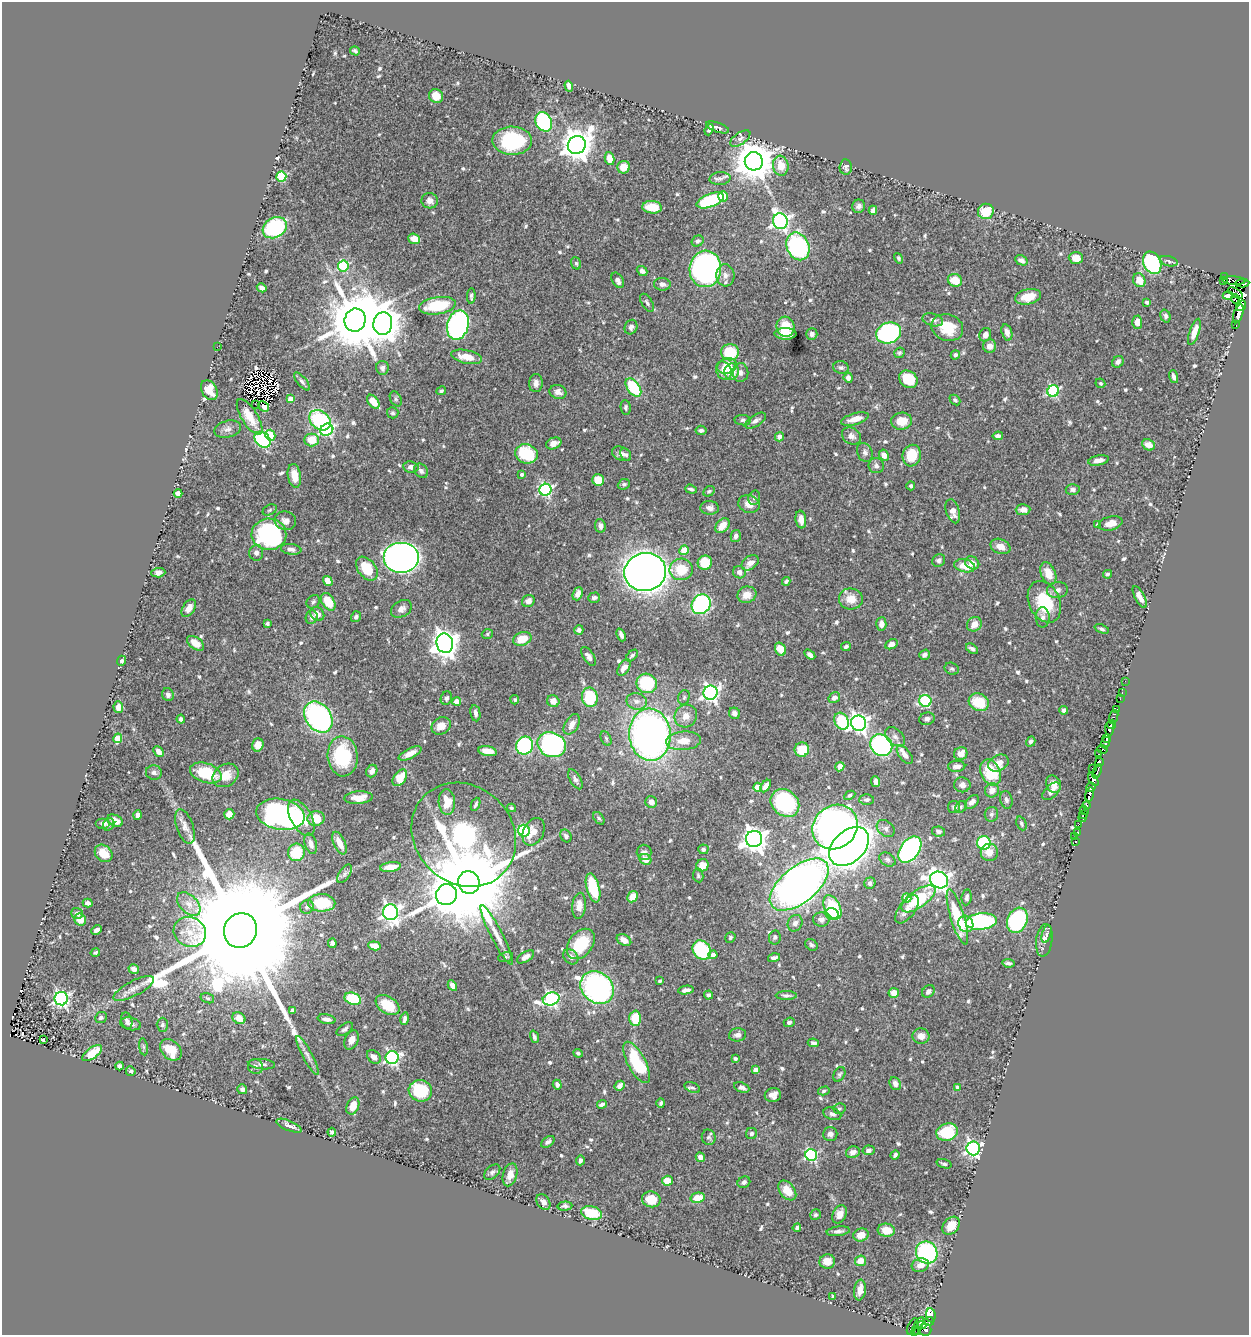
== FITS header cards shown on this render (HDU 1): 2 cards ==
NAXIS1  =                 1247
NAXIS2  =                 1333

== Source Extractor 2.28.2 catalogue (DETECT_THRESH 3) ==
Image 1247 x 1333 px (HDU 1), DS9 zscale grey, 1 PNG px = 1 image px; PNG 1251 x 1337 px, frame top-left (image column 1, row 1333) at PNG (2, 2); each listed source drawn as its Kron ellipse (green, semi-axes under 4 px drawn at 4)
Background 0.714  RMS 0.015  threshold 0.0449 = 3 sigma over >= 5 px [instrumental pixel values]
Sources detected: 708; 4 with non-positive FLUX_AUTO (blend fragments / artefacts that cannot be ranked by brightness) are neither listed nor drawn; of the other 704, the 500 brightest by FLUX_AUTO listed and drawn (204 fainter detections omitted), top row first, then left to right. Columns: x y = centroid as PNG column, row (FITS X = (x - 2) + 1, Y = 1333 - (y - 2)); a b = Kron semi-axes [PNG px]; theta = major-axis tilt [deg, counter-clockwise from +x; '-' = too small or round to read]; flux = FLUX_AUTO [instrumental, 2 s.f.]
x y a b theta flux
355 51 5 3 - 2.1
569 86 5 4 - 5.4
436 96 7 7 - 13
544 122 10 8 -64 130
718 127 12 4 -20 2.9
709 129 6 3 69 3.2
740 139 11 6 34 3.9
512 141 20 14 -1 100
577 145 9 8 - 1600
610 158 6 4 -78 13
754 161 9 9 - 3200
781 166 10 8 -82 16
624 167 6 6 - 10
846 167 7 6 - 3.1
281 176 5 5 - 62
720 178 10 6 5 3.5
723 196 5 5 - 13
710 200 14 6 21 75
430 201 8 7 - 5.5
859 206 7 6 - 3.7
652 207 10 6 -4 19
873 210 4 4 - 4.2
986 211 8 7 - 24
780 221 8 7 - 320
275 228 13 10 30 94
414 239 6 5 - 12
698 241 6 5 - 3.1
798 246 14 11 -67 130
898 258 5 4 - 1.9
1076 258 7 6 - 12
1021 260 6 4 -29 4.4
1169 261 9 5 -16 2.4
576 263 6 5 - 1.9
1152 263 12 8 -63 130
343 266 5 5 - 81
705 269 18 16 85 450
642 271 6 4 -40 4.4
725 275 11 9 -85 6.2
1224 277 4 2 - 14
618 280 8 5 -62 5
955 280 7 6 - 19
1139 280 7 6 - 12
1223 280 2 2 - 29
1234 281 11 3 -4 32
1242 283 7 3 3 39
662 284 8 6 -4 4.7
262 288 5 4 - 4.4
1235 293 8 3 -31 35
471 296 8 3 89 2.7
1228 296 5 3 - 3.8
1028 297 13 7 13 18
1235 299 5 3 - 18
1147 302 4 3 - 2.4
647 303 10 5 -58 2.9
437 306 18 8 9 52
1241 306 5 4 - 220
1238 314 10 4 72 460
1166 316 6 5 - 2.6
355 320 11 10 - 8100
933 320 10 6 -15 5
1137 322 6 5 - 8.6
383 324 11 9 81 2300
458 325 15 10 75 220
1236 325 4 3 - 18
631 327 7 6 - 4
786 327 10 9 - 23
947 327 16 13 -21 29
1007 332 8 5 -74 5.8
1194 332 14 5 71 9.8
889 333 13 10 23 190
785 334 11 5 -3 16
812 334 6 5 - 3.5
985 335 7 5 68 6.2
990 346 6 6 - 6.9
217 347 3 2 - 7.3
730 352 9 8 - 41
899 353 5 5 - 1.8
955 355 5 4 - 3.9
466 357 15 6 -12 16
1118 362 6 5 - 4
727 366 10 7 21 12
841 367 8 6 -12 2.8
382 368 7 6 - 3.8
724 371 9 7 -64 11
731 371 8 7 - 20
740 373 9 8 - 4.4
1174 377 6 3 -74 3.5
848 378 5 4 - 4.9
908 379 9 8 - 34
302 381 11 4 -49 2.9
536 383 9 7 88 5.4
1100 383 5 4 - 1.8
633 387 10 6 -53 56
209 390 11 7 -59 16
441 391 5 3 - 2.2
1053 391 6 5 - 110
558 392 8 7 - 5.1
290 399 4 4 - 8.1
396 399 8 5 -61 2
955 400 6 4 -44 2
373 402 8 5 -53 17
255 404 2 2 - 2.8
264 407 6 4 -44 3.4
626 408 7 5 -85 2.2
393 413 6 5 - 1.9
250 417 20 8 -58 21
855 419 14 5 16 12
320 420 12 9 -39 86
743 420 8 5 -5 2.6
756 421 11 5 34 4.9
902 421 10 8 9 16
228 429 14 8 15 5.7
327 430 7 6 - 130
701 430 5 4 - 2.7
270 435 5 5 - 28
851 436 10 8 -32 5.4
998 436 5 4 - 4
779 437 4 4 - 5.7
263 440 9 7 -43 94
312 440 7 6 - 19
554 443 8 5 22 8.1
1148 445 6 5 - 8.8
865 452 10 7 -66 3.6
526 454 11 9 -15 59
621 454 10 6 -21 5.3
626 454 7 5 -59 2.3
884 455 6 4 -60 6.9
912 456 11 9 73 27
1099 460 10 5 12 8
876 466 7 7 - 3.4
411 467 8 5 -7 5
421 471 8 6 -48 3.7
522 474 3 3 - 2.4
294 476 12 6 -81 15
598 480 6 5 - 25
624 484 6 5 - 2.2
911 486 4 4 - 2.2
691 489 6 3 -20 2.1
1073 489 7 5 -2 2.9
545 490 6 6 - 170
709 491 6 4 29 2.3
178 493 4 4 - 12
754 498 7 5 75 2.4
749 504 11 8 -16 9.4
710 508 9 7 -3 5.5
270 510 7 5 28 2.1
1023 510 7 5 3 7.5
953 511 12 6 -72 9
801 520 9 5 -82 7.6
285 521 11 9 -5 6.5
1111 523 12 7 13 8.7
1097 525 4 3 - 2.6
600 526 7 5 -82 4.3
722 526 8 6 47 15
269 534 17 15 -1 180
736 536 6 5 - 3.9
1000 546 10 7 -23 8.2
291 549 10 5 -8 4.5
684 550 5 4 - 25
256 553 8 7 - 4
401 558 18 15 0 500
939 560 7 6 - 3.9
705 563 7 7 - 28
750 563 9 6 35 8.9
972 563 7 6 - 7.1
965 566 11 6 -12 15
367 569 13 9 -52 30
681 569 11 11 - 27
645 572 21 19 13 1000
739 572 6 6 - 4.9
158 573 7 5 3 4.1
1048 573 12 7 -68 16
1108 574 5 3 - 2.1
328 581 5 4 - 12
786 581 4 3 - 2.6
1057 590 10 8 7 4.8
578 594 7 5 68 6
747 595 9 8 - 11
1140 597 12 5 -62 6.4
594 598 6 5 - 3.1
851 599 12 10 -6 14
528 601 6 6 - 5.4
313 602 7 6 - 2.4
328 602 9 6 -58 25
1044 602 22 15 -65 47
701 604 10 9 - 160
189 608 9 6 56 7.4
401 609 11 8 30 5.7
317 614 7 6 - 8.9
312 617 7 6 - 3.2
356 617 6 4 55 2.9
1043 617 10 7 -89 4.3
267 624 4 3 - 2.7
881 624 7 5 86 6
974 624 8 6 42 11
1102 629 7 4 -21 2.1
579 630 5 4 - 3.3
487 634 6 4 19 1.9
621 635 6 3 -67 3.4
522 639 9 6 18 20
196 643 10 6 -37 13
445 643 10 8 -77 1100
891 644 6 4 26 5.5
846 647 5 4 - 2.6
780 649 7 5 -60 13
972 649 7 4 -34 3.6
810 655 6 4 -32 4.4
925 655 6 4 36 3.4
588 656 10 5 -55 4.1
632 656 7 4 43 2.3
121 661 5 4 - 2.2
624 667 9 5 55 8.3
952 669 7 6 - 2.1
1125 681 2 2 - 2.5
647 683 10 9 - 64
710 693 7 7 - 350
1122 693 3 2 - 2.3
168 695 6 5 - 3.4
590 697 10 7 -80 56
684 697 7 5 73 2.3
446 698 7 5 68 2.2
834 698 6 5 - 4.3
1120 699 2 2 - 3.1
515 700 4 4 - 1.9
457 701 4 4 - 15
553 701 6 6 - 7.8
637 701 10 8 -12 6.2
925 701 6 6 - 93
979 702 10 8 -25 34
118 707 6 5 - 9
1116 709 3 2 - 2.2
1064 710 4 4 - 2.6
475 713 8 5 -80 3.7
735 713 6 5 - 4.6
686 716 12 11 - 11
318 717 17 12 -54 230
1113 717 7 3 68 18
181 719 4 4 - 3.5
927 719 8 6 18 3.6
842 721 9 6 -61 57
859 723 7 7 - 460
572 724 11 6 60 8.7
1111 724 5 3 - 74
441 726 10 8 32 10
1110 728 7 3 86 120
650 735 26 21 -86 560
895 737 11 7 -42 4.8
118 738 5 4 - 31
606 738 8 5 -63 1.9
1107 738 4 3 - 240
683 741 17 9 5 17
1031 741 5 4 - 2.4
1106 743 6 3 72 99
258 745 6 5 - 10
552 745 14 12 -24 310
881 745 11 10 - 240
525 746 9 8 - 110
1103 749 5 3 - 13
802 750 7 7 - 31
487 751 9 5 -10 12
159 752 6 4 -47 4.6
410 753 12 5 27 7.8
961 754 7 6 - 9.9
1099 754 4 3 - 18
905 755 11 5 -53 6.3
343 756 20 15 -86 61
1099 762 4 3 - 120
998 763 11 7 26 11
957 766 9 5 3 5.5
840 767 5 4 - 10
1092 768 2 2 - 7.6
372 771 6 5 - 5
1097 771 7 3 70 28
154 772 8 7 - 3.5
991 772 13 9 -64 45
206 773 16 9 -18 42
226 775 14 11 33 17
400 778 9 6 53 21
575 779 11 5 -60 3.6
1093 780 7 3 -59 28
876 782 5 4 - 4.3
1053 784 9 7 -63 6.9
962 785 8 7 - 5.1
766 786 7 4 52 6.6
758 787 4 4 - 27
1091 787 5 4 - 50
992 790 7 7 - 8.2
1051 791 11 6 43 6.8
1089 794 7 4 76 260
850 795 6 4 28 2.2
358 798 14 6 5 14
867 800 7 5 2 3.2
1006 800 9 6 -74 3.1
447 802 13 8 -85 20
651 802 6 5 - 5.8
972 802 8 5 42 5.6
785 803 15 12 -40 110
476 804 7 3 67 2.1
1087 805 4 3 - 50
954 807 6 6 - 2.9
961 807 6 5 - 1.8
511 808 4 4 - 1.8
1084 810 5 3 - 54
229 814 5 5 - 8.5
280 814 24 15 -11 260
991 814 7 6 - 2.6
1083 814 3 3 - 55
138 815 5 4 - 5.1
1083 817 4 3 - 37
301 818 20 10 -60 26
316 818 8 7 - 25
599 818 7 4 -53 1.8
115 821 8 5 -25 8.4
103 823 7 5 0 4.2
1021 823 7 4 -67 2
108 824 6 5 - 2.4
1078 825 3 2 - 10
185 827 18 8 -71 7.7
835 827 24 21 41 950
886 829 10 7 -40 4.6
524 831 6 5 - 110
939 831 7 5 -9 3.2
533 832 14 10 64 9.3
1078 832 3 3 - 54
464 835 55 48 -44 420
566 836 6 5 - 2.7
1075 836 3 2 - 1.9
754 839 8 8 - 930
1075 842 3 3 - 6.6
339 843 12 5 -65 13
984 843 7 6 - 65
311 844 10 6 -73 7.3
849 846 23 15 43 750
703 849 5 5 - 2.6
910 850 15 9 54 280
296 852 9 8 - 38
644 852 7 7 - 3.5
989 852 8 8 - 11
104 853 10 7 -43 13
645 859 6 5 - 12
887 859 9 6 -32 3.1
702 865 6 6 - 13
391 867 10 4 8 17
344 874 10 5 56 3.2
698 875 7 5 -82 2.1
939 880 9 8 - 530
469 882 11 10 - 23000
870 883 6 5 - 3.7
799 885 35 18 39 940
593 888 15 6 -75 46
446 895 11 10 - 1400
632 897 6 5 - 13
967 897 8 5 83 3
907 898 5 4 - 14
918 899 20 8 35 57
88 903 5 4 - 3.8
322 903 14 8 -2 31
189 904 14 8 -46 9.2
579 906 13 6 84 9.9
307 907 7 6 - 3
832 907 13 7 -62 87
907 909 16 8 53 7.8
390 912 8 7 - 390
77 913 6 5 - 4.4
832 914 7 5 -26 18
957 917 29 7 -73 51
821 919 8 7 - 4.5
80 920 6 5 - 11
1017 920 13 10 65 130
981 921 15 8 5 120
795 923 8 7 - 4.9
966 924 8 7 - 14
97 930 5 3 - 4.3
240 931 17 16 - 80000
190 932 16 14 -23 17
1047 934 9 4 74 2.5
497 935 33 6 -63 13
730 937 5 5 - 1.9
775 937 7 6 - 2.3
624 940 8 5 -29 8.4
1044 940 16 8 82 6.5
332 943 5 4 - 3.3
581 944 17 11 52 42
811 945 7 5 -39 2.1
374 946 6 4 -7 8.6
702 950 10 8 -50 71
95 952 5 3 - 1.9
713 955 4 4 - 4.6
506 957 8 5 16 2
526 957 9 5 32 6.3
571 957 8 6 -46 5.5
774 958 6 4 15 3.4
1008 963 6 3 -9 2.6
134 969 5 4 - 5
660 981 4 3 - 1.8
452 985 6 4 -61 6.7
134 988 22 7 27 9.7
597 988 18 15 -41 280
686 990 8 4 9 4.4
928 991 7 5 41 4.1
894 993 5 5 - 10
708 995 4 4 - 2.8
786 995 10 4 0 3.1
207 998 7 5 -18 2
61 999 7 6 - 240
353 999 8 5 -22 47
551 999 8 6 14 230
387 1005 13 8 -34 28
292 1010 4 3 - 2.8
101 1018 6 5 - 3.1
239 1018 7 5 -33 11
635 1018 7 5 88 29
327 1019 9 4 -12 4.4
405 1019 6 4 79 3.7
127 1021 8 5 -72 3.3
789 1022 5 4 - 2.7
131 1024 10 6 -13 4.4
162 1025 7 5 -90 3.2
345 1029 9 5 35 2.9
738 1035 8 6 9 5.4
921 1036 8 7 - 7.9
534 1037 6 3 -71 2.2
43 1040 4 3 - 1.8
352 1040 10 6 65 6.4
813 1043 5 3 - 2.3
143 1047 8 4 -81 2
171 1050 12 9 -46 22
92 1053 11 5 36 24
578 1053 5 4 - 2.2
307 1055 22 5 -62 5.9
374 1057 8 5 -47 5
392 1057 6 6 - 210
735 1059 4 3 - 2.7
637 1062 23 9 -62 64
262 1064 13 5 -5 3.9
119 1066 4 4 - 3.3
255 1066 7 7 - 3.6
756 1070 4 4 - 8.3
131 1071 5 4 - 2.4
839 1074 8 5 62 2.3
895 1084 7 5 -66 5.4
557 1085 5 4 - 2.9
619 1086 5 4 - 5.4
742 1087 8 5 -22 3.8
957 1087 4 3 - 3.1
692 1088 8 5 -23 1.9
242 1089 5 4 - 2.9
420 1091 12 10 -18 46
824 1091 6 4 14 1.9
773 1095 8 7 - 6
661 1103 5 4 - 2.1
602 1104 5 3 - 2.8
353 1106 9 6 67 13
839 1109 6 5 - 1.9
832 1114 9 6 -19 4.1
289 1126 13 5 -23 5.6
332 1132 4 4 - 2.9
947 1132 11 8 16 50
751 1134 6 5 - 2.8
830 1134 7 7 - 4.2
709 1137 8 7 - 2.3
548 1142 7 5 37 3.8
973 1148 7 6 - 280
868 1150 6 4 11 3.6
853 1152 7 5 21 6.7
811 1155 6 5 - 140
895 1155 5 3 - 2.6
700 1157 5 4 - 5.8
580 1160 5 3 - 2.9
944 1164 8 4 -17 2.5
492 1172 9 6 41 2.8
510 1175 12 7 74 8.7
667 1181 5 5 - 16
744 1182 6 5 - 3
787 1191 11 7 -52 15
698 1198 7 5 12 21
651 1199 9 8 - 19
543 1202 8 6 -54 4.7
565 1206 7 4 4 2.6
592 1213 11 6 -13 32
839 1214 9 6 66 7.7
815 1215 6 5 - 1.9
951 1226 10 7 50 13
797 1228 4 3 - 2.8
886 1230 9 6 -6 15
838 1231 11 4 7 3.8
861 1235 8 6 15 12
927 1252 11 10 - 130
827 1261 8 7 - 10
860 1261 6 5 - 13
920 1265 9 6 17 7.7
860 1290 10 6 82 8
833 1296 4 3 - 2
931 1315 7 5 -84 97
929 1321 5 3 - 70
922 1325 4 3 - 90
912 1326 9 3 63 3
918 1327 10 3 62 3
925 1330 6 6 - 110
917 1332 3 2 - 5.2
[204 fainter detections neither listed nor drawn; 4 non-positive-flux detections neither listed nor drawn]